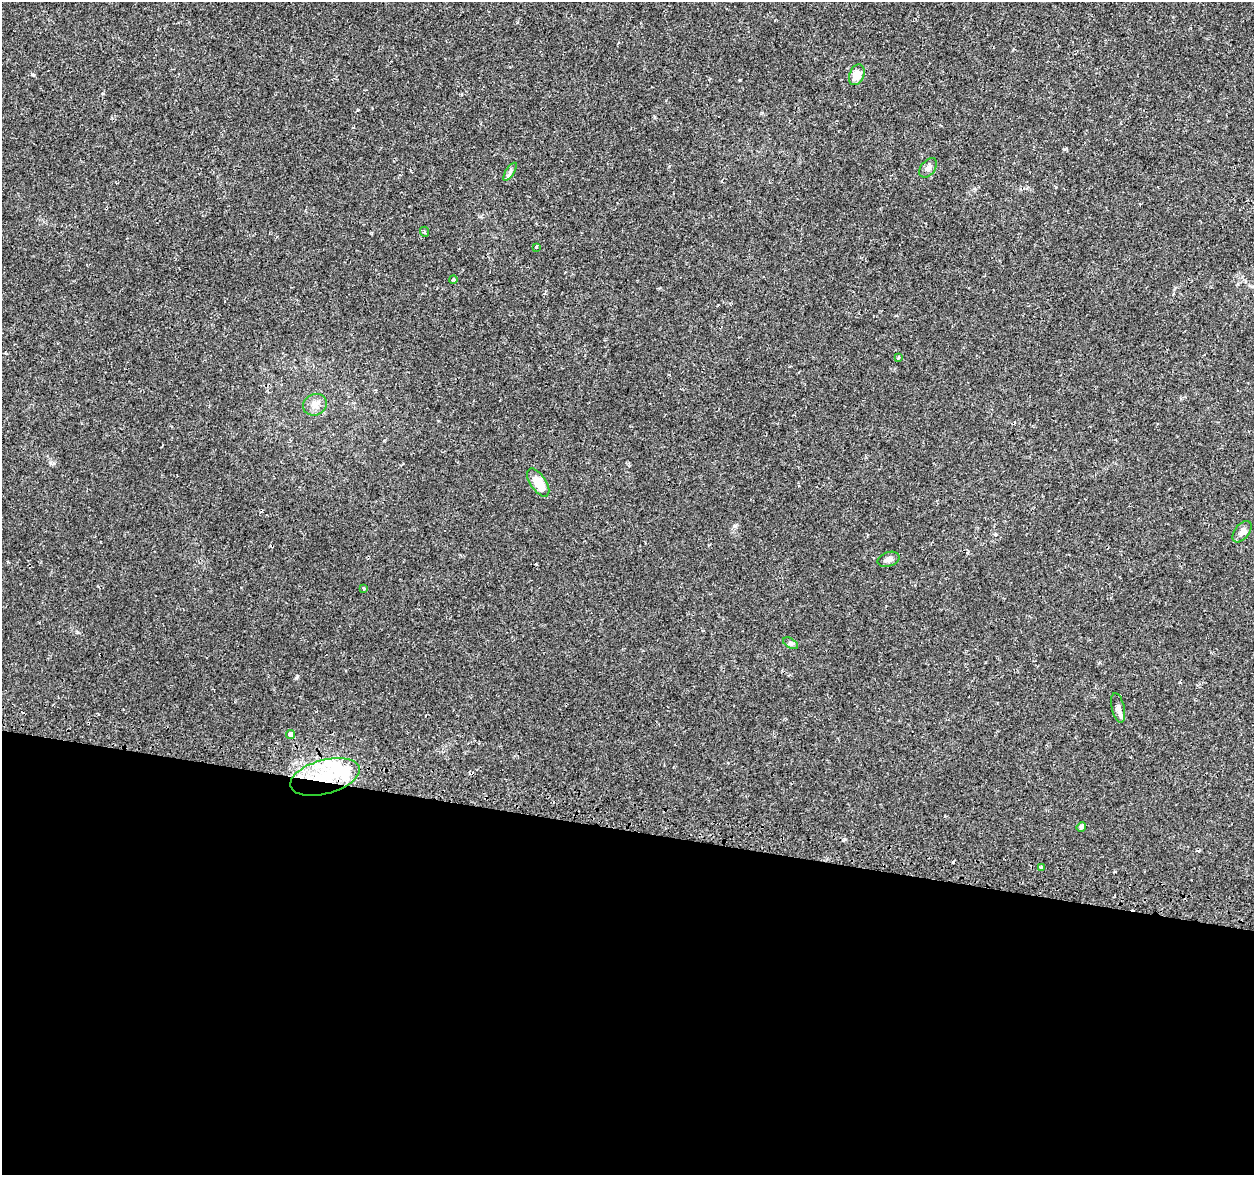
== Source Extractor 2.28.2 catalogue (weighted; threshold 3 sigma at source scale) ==
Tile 14 of 4 x 4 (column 2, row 4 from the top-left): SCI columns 1300-2551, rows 328-1500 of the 5092 x 5290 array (HDU 1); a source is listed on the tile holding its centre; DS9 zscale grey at full resolution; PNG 1256 x 1177 px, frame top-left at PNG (2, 2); each listed source drawn as its Kron ellipse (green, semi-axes under 4 px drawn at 4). Shown black and unused: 29% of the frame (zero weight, under 2 of 3 exposures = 3% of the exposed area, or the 3 px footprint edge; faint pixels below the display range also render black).
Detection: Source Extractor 2.28.2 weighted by HDU 2 'WHT'; one run over the whole footprint, this tile lists its part. Background 0.00631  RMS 0.0022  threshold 0.00969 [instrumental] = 3 sigma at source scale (4.5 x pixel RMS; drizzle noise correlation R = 1.50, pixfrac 1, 0.0396/0.0396 arcsec/px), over >= 5 px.
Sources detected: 26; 2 inside a brighter object's white glare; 5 cosmic-ray / hot-pixel residue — neither listed nor drawn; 1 inside a brighter listed object's ellipse — not listed separately; the other 18 listed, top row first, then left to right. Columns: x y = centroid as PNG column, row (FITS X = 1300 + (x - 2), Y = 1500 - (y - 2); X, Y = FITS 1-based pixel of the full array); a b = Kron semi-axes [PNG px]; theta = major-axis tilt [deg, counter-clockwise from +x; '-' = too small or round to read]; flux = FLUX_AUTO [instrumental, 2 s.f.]
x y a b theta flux
857 75 11 7 68 2.7
928 168 11 7 51 0.87
510 172 10 4 57 0.57
425 232 5 3 - 0.22
536 247 3 3 - 0.23
453 279 4 3 - 0.79
898 358 4 3 - 0.3
315 405 12 10 27 1.8
538 482 16 8 -56 4.5
1242 532 12 7 52 1.3
888 559 11 7 19 0.87
364 588 3 3 - 0.3
790 643 8 4 -31 0.46
1118 708 15 6 -78 0.79
290 735 4 4 - 1.9
325 777 35 17 15 12
1081 827 5 4 - 0.7
1041 867 4 3 - 0.58
Overlapping masked pixels (flux is a lower limit): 1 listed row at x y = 325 777
Unlisted compact peaks at least as high as the median listed source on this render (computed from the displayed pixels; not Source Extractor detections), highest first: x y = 740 80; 734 526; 297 676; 33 75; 77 632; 358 110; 995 535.